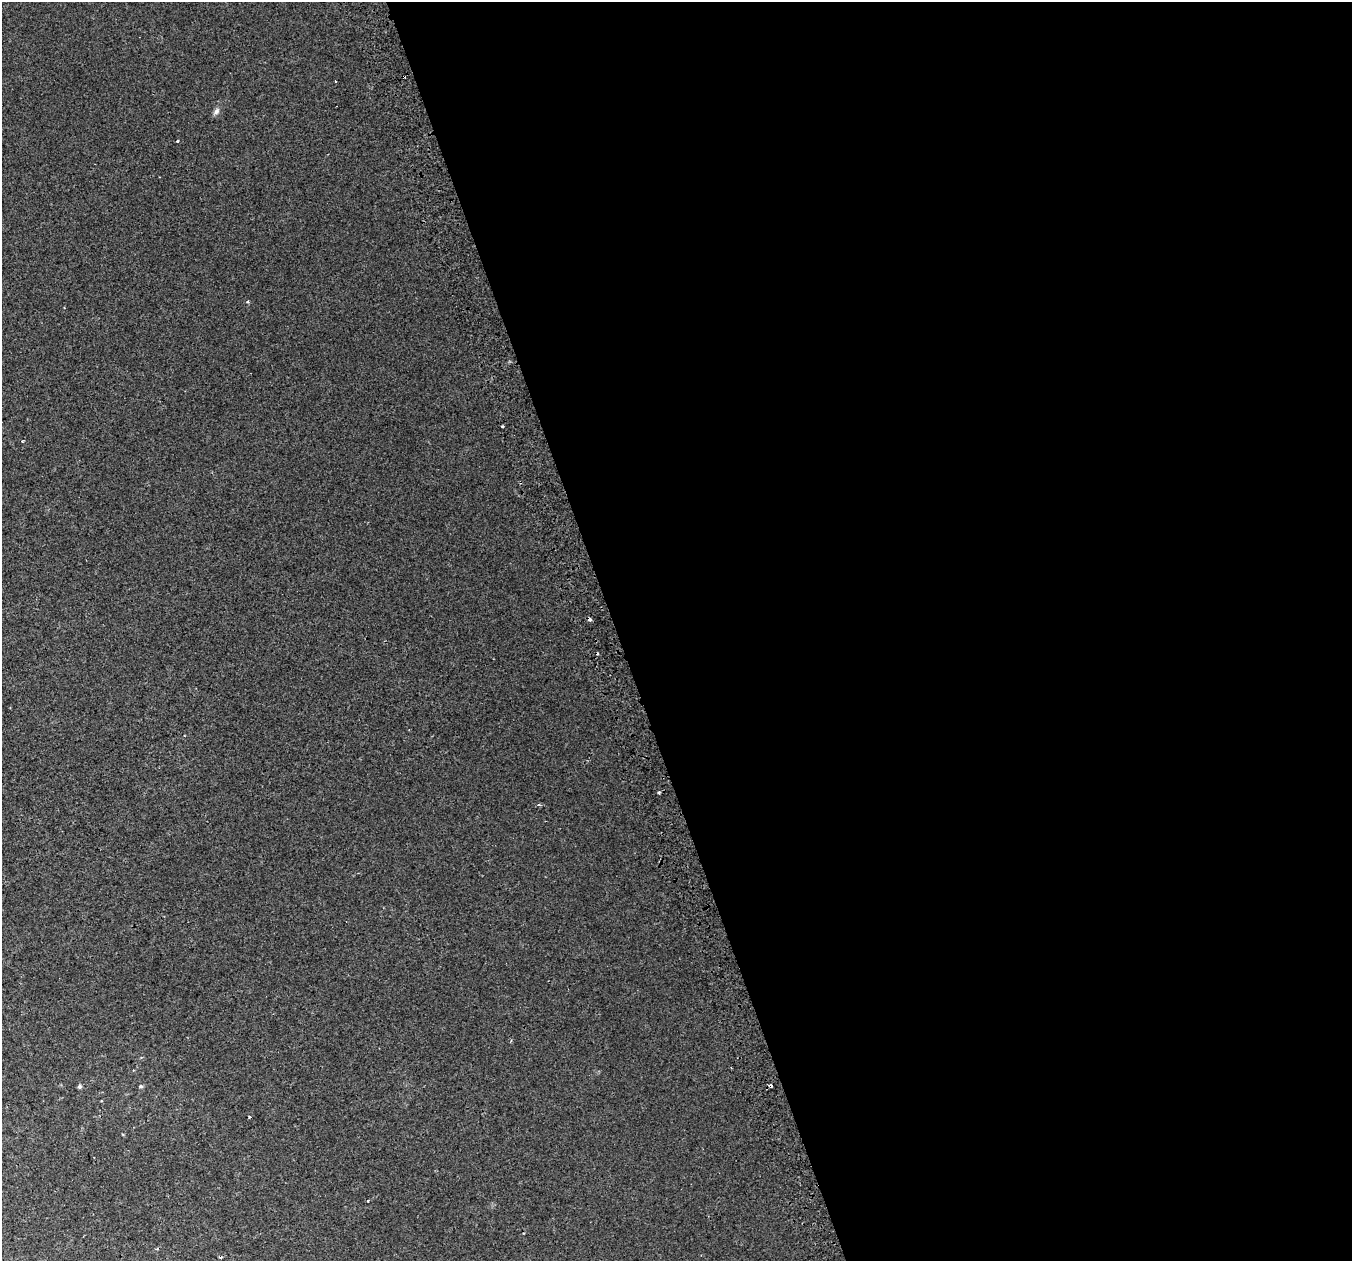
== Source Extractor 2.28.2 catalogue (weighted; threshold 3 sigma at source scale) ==
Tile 8 of 4 x 4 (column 4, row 2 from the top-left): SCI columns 4094-5443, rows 2655-3913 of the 5483 x 5253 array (HDU 1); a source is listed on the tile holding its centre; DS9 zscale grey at full resolution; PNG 1354 x 1263 px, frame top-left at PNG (2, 2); no overlay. Shown black and unused: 55% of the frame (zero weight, under 2 of 3 exposures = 2% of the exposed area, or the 3 px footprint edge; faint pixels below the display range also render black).
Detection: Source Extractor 2.28.2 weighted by HDU 2 'WHT'; one run over the whole footprint, this tile lists its part. Background 0.00652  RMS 0.006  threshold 0.0272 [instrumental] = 3 sigma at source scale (4.5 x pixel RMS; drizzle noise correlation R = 1.50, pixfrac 1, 0.0396/0.0396 arcsec/px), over >= 5 px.
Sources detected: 16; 5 cosmic-ray / hot-pixel residue — not listed; the other 11 listed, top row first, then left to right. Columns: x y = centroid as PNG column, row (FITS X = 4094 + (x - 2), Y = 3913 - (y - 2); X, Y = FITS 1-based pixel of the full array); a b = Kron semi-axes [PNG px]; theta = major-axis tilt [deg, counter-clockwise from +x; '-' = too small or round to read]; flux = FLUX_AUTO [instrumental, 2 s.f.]
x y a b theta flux
335 81 3 3 - 1
216 111 9 7 47 2
177 141 3 2 - 0.49
247 302 3 3 - 1.3
502 426 3 3 - 1
659 792 3 3 - 0.7
79 1086 6 6 - 1
141 1086 5 4 - 0.96
249 1117 3 3 - 1.6
368 1201 3 3 - 1.4
220 1257 4 3 - 0.88